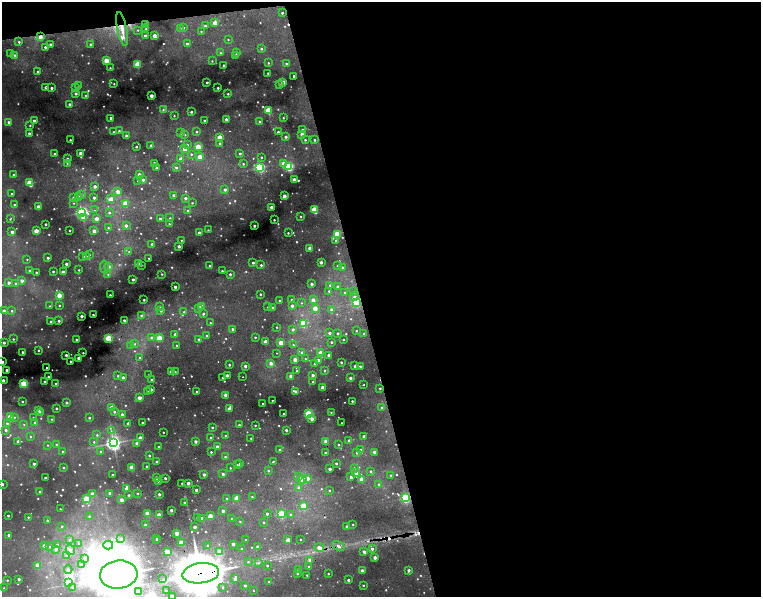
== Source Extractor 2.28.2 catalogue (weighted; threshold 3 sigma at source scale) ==
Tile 4 of 4 x 4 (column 4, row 1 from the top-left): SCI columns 4553-6069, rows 3705-4894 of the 6624 x 5249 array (HDU 1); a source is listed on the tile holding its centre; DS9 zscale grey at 2 x 2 block average (1 PNG px = mean of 2 x 2 image px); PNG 763 x 599 px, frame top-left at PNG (2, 2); each listed source drawn as its Kron ellipse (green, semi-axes under 4 px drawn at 4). Shown black and unused: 54% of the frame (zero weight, under 2 of 5 exposures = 10% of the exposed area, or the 3 px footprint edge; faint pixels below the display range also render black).
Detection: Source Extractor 2.28.2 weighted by HDU 2 'WHT'; one run over the whole footprint, this tile lists its part. Background 0.17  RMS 0.017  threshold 0.0756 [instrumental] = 3 sigma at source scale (4.5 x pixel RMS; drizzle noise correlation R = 1.50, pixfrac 1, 0.05/0.05 arcsec/px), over >= 5 px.
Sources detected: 672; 10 too faint to see at this stretch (2 x 2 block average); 8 cosmic-ray / hot-pixel residue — neither listed nor drawn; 7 inside a brighter listed object's ellipse — not listed separately; of the other 647, all 500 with FLUX_AUTO >= 2.6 (the completeness limit of this list) listed and drawn (147 fainter detections not listed), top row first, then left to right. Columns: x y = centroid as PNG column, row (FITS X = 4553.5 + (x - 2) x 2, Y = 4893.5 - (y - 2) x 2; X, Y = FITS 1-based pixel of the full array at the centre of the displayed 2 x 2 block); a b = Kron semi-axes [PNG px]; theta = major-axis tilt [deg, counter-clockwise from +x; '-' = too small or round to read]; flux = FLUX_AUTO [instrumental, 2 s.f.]
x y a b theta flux
282 13 2 2 - 4.9
215 23 3 2 - 39
145 24 2 2 - 12
205 26 2 2 - 7.2
180 28 3 2 - 2.7
183 28 3 3 - 6.5
122 29 17 5 -79 40
146 29 3 2 - 5.4
138 30 3 2 - 2.9
201 31 2 2 - 2.6
145 35 2 2 - 9.4
154 35 2 2 - 28
40 37 3 3 - 32
228 39 2 2 - 2.9
19 42 3 3 - 6.2
90 44 2 2 - 4
187 44 3 3 - 13
51 45 2 2 - 15
45 47 2 2 - 7.1
261 49 3 3 - 5.6
11 53 2 2 - 15
221 53 3 2 - 2.8
237 53 3 2 - 2.8
15 55 3 3 - 5.2
236 55 3 2 - 5.7
106 60 3 2 - 73
212 61 2 2 - 2.8
268 63 2 2 - 3.6
138 64 3 3 - 120
287 64 3 2 - 10
224 65 2 2 - 5.8
110 68 2 2 - 2.7
38 72 2 2 - 11
268 73 2 2 - 4.1
294 76 2 2 - 7.7
207 82 2 2 - 6.2
283 82 2 2 - 41
114 84 2 2 - 2.6
280 85 3 2 - 3.5
78 86 3 3 - 3.9
46 87 2 2 - 8.5
76 87 3 2 - 2.9
51 88 2 2 - 6.8
218 88 2 2 - 5.7
76 93 2 2 - 10
228 94 2 2 - 3.2
85 95 3 3 - 2.6
151 96 2 2 - 29
69 104 2 2 - 7.2
163 109 3 3 - 3.8
268 110 3 3 - 150
191 112 2 2 - 7.3
174 116 2 2 - 2.7
111 118 2 2 - 7.9
283 118 2 2 - 3.2
226 119 2 2 - 9.9
204 120 2 2 - 4
34 121 2 2 - 13
8 122 3 3 - 7.2
260 122 2 2 - 7.1
30 125 2 2 - 3.8
303 129 2 2 - 3.3
119 131 2 2 - 4
114 132 2 2 - 3.6
197 132 2 2 - 5.7
278 132 2 2 - 6.3
29 133 2 2 - 16
181 133 3 2 - 4.1
302 134 2 2 - 21
185 135 3 2 - 3.3
126 136 3 3 - 7.8
220 137 2 2 - 48
286 137 2 2 - 10
70 140 2 2 - 3.5
305 140 2 2 - 4.8
315 140 2 2 - 4.6
220 143 3 3 - 5.6
151 145 3 2 - 5.6
187 145 3 3 - 5
136 147 2 2 - 5.8
198 147 3 3 - 140
185 149 2 2 - 57
81 153 3 2 - 50
240 153 2 2 - 6.5
54 154 3 2 - 4.1
191 154 3 3 - 5.1
200 157 2 2 - 60
261 157 2 2 - 3.7
68 159 2 2 - 12
181 159 2 2 - 36
67 163 3 2 - 3.4
154 163 2 2 - 8.9
283 163 3 3 - 32
243 164 2 2 - 4.3
289 166 3 3 - 430
176 167 3 2 - 6.2
259 167 3 3 - 510
157 168 2 2 - 17
139 174 2 2 - 17
14 175 2 2 - 5
294 179 2 2 - 28
143 180 2 2 - 11
138 181 2 2 - 2.8
30 183 4 3 - 110
95 186 3 2 - 15
225 189 2 2 - 12
118 192 4 3 - 31
12 194 2 2 - 3.4
81 194 3 3 - 7.9
173 195 2 2 - 6.2
79 196 3 2 - 3.3
284 196 2 2 - 30
74 198 2 2 - 13
94 198 3 2 - 9.7
185 198 2 2 - 12
111 199 4 3 - 43
74 203 3 2 - 2.8
126 203 3 3 - 97
192 203 2 2 - 3
15 205 2 2 - 13
38 207 3 2 - 38
271 207 2 2 - 24
95 210 2 2 - 2.8
188 210 3 3 - 3.9
315 210 3 3 - 190
82 212 3 3 - 640
109 213 3 3 - 7
301 216 2 2 - 4
84 218 3 3 - 34
170 218 3 3 - 4
10 219 4 3 - 3.9
96 219 2 2 - 33
160 219 2 2 - 7
274 220 2 2 - 4.4
46 224 2 2 - 5.8
169 224 2 2 - 2.8
126 225 3 3 - 13
254 226 2 2 - 12
108 228 3 2 - 4.1
70 230 2 2 - 4.1
208 230 2 2 - 2.9
36 231 2 2 - 51
94 231 2 2 - 27
12 232 2 2 - 21
199 233 3 2 - 13
288 233 2 2 - 3.4
337 234 3 3 - 190
181 240 2 2 - 2.7
336 240 3 2 - 3.9
152 244 2 2 - 9.3
179 246 2 2 - 19
310 248 2 2 - 44
129 252 2 2 - 2.7
89 255 3 3 - 5
83 256 3 2 - 5.3
86 257 3 3 - 11
48 258 2 2 - 9
149 258 2 2 - 3.1
27 259 2 2 - 3.1
321 262 2 2 - 15
138 263 2 2 - 34
253 263 2 2 - 7.2
66 264 2 2 - 11
141 265 2 2 - 2.8
261 265 3 2 - 6
337 265 3 2 - 2.9
109 266 3 3 - 14
210 266 2 2 - 9.4
104 267 6 2 -81 6.8
342 267 3 3 - 5.7
79 270 2 2 - 2.9
30 271 2 2 - 13
222 271 2 2 - 4.6
36 272 2 2 - 5.1
53 272 2 2 - 5.4
63 272 2 2 - 30
108 274 3 3 - 4
162 274 2 2 - 3
230 274 2 2 - 8.7
133 279 2 2 - 13
22 280 2 2 - 18
9 283 2 2 - 14
16 283 3 3 - 5.7
312 284 2 2 - 14
330 285 3 3 - 6.2
338 286 2 2 - 9.7
175 287 2 2 - 14
329 291 3 2 - 4.4
344 292 3 2 - 3.7
353 292 3 3 - 4.9
260 294 2 2 - 4.5
59 295 3 2 - 67
110 295 2 2 - 4.8
354 296 4 3 - 14
144 300 2 2 - 5.4
291 300 3 2 - 5.4
313 300 2 2 - 30
280 301 2 2 - 6.9
302 303 3 2 - 3.2
357 303 3 3 - 320
59 305 3 2 - 3.4
50 306 2 2 - 4.1
159 306 3 3 - 5.6
201 306 2 2 - 31
292 306 3 2 - 15
268 307 2 2 - 2.7
199 308 3 3 - 8.1
273 308 2 2 - 17
315 308 3 2 - 44
332 310 2 2 - 27
4 311 2 2 - 12
12 311 3 2 - 4.3
161 311 3 3 - 9.1
184 312 3 3 - 4.4
203 314 3 3 - 5.8
93 315 2 2 - 5.3
141 315 3 3 - 7.3
82 316 2 2 - 18
124 320 2 2 - 6.8
59 321 2 2 - 6.6
51 322 2 2 - 10
210 323 2 2 - 2.6
303 323 3 3 - 210
277 327 2 2 - 2.7
232 329 3 2 - 6.5
293 329 3 3 - 10
356 331 2 2 - 3.2
329 333 2 2 - 11
337 333 2 2 - 7.2
364 333 3 2 - 7.2
175 334 3 2 - 7.1
207 336 2 2 - 9.2
255 337 2 2 - 4.4
108 338 3 3 - 130
152 338 2 2 - 26
159 338 3 2 - 110
13 339 2 2 - 3.7
76 339 2 2 - 4.6
199 339 2 2 - 8.1
343 339 2 2 - 3.2
265 341 2 2 - 28
331 342 2 2 - 4.3
4 343 2 2 - 10
281 343 2 2 - 69
135 344 3 3 - 3.8
131 345 3 3 - 3.4
293 345 3 2 - 4.4
177 346 2 2 - 5.4
38 350 2 2 - 3.8
22 352 2 2 - 6
302 352 3 3 - 6.4
83 353 2 2 - 3.4
277 353 2 2 - 4.4
321 353 2 2 - 65
66 355 2 2 - 10
329 355 2 2 - 18
140 357 2 2 - 2.9
79 358 2 2 - 27
295 359 2 2 - 42
305 359 3 2 - 3.2
318 360 2 2 - 23
70 361 2 2 - 4.4
2 362 2 2 - 23
341 362 2 2 - 5.8
271 363 2 2 - 25
314 364 2 2 - 2.8
229 365 2 2 - 5.1
245 366 2 2 - 15
355 366 2 2 - 5.7
360 366 2 2 - 5.6
47 368 2 2 - 3.1
7 370 2 2 - 17
325 370 3 2 - 4.3
172 371 2 2 - 43
297 371 2 2 - 8.6
175 372 2 2 - 3
148 375 2 2 - 2.9
227 375 2 2 - 28
313 375 2 2 - 14
118 376 2 2 - 4.1
291 376 2 2 - 32
48 377 2 2 - 6.1
123 377 2 2 - 18
223 377 2 2 - 6.5
243 377 2 2 - 2.8
350 378 2 2 - 15
3 380 2 2 - 18
152 380 2 2 - 12
45 382 2 2 - 15
313 382 2 2 - 5.9
24 384 3 3 - 250
56 384 2 2 - 7.7
363 385 2 2 - 2.9
323 387 2 2 - 51
380 388 2 2 - 5
151 389 2 2 - 15
147 391 2 2 - 3.3
295 391 2 2 - 8.2
196 392 2 2 - 4
226 395 2 2 - 37
139 398 2 2 - 34
272 400 2 2 - 3.2
22 401 2 2 - 7.7
352 401 2 2 - 5.1
66 402 2 2 - 8.5
262 403 2 2 - 4.2
112 407 2 2 - 41
382 407 3 3 - 5.5
56 408 2 2 - 5.6
229 409 3 2 - 34
39 411 2 2 - 2.8
114 412 3 3 - 7.5
331 412 2 2 - 3.1
41 413 3 2 - 28
122 414 3 2 - 10
284 414 2 2 - 12
309 414 3 3 - 260
10 417 3 3 - 110
14 417 3 2 - 2.7
33 418 2 2 - 2.9
89 418 2 2 - 5.7
52 419 2 2 - 2.6
312 419 3 3 - 15
142 422 2 2 - 3.9
7 423 3 3 - 5.7
35 423 3 2 - 10
128 423 2 2 - 7.1
342 423 2 2 - 3.5
24 424 3 3 - 3.5
239 425 2 2 - 6.7
255 425 2 2 - 3.8
212 427 2 2 - 5.4
6 430 2 2 - 9.5
286 430 2 2 - 8.9
111 431 3 2 - 3.6
163 432 2 2 - 3.4
97 435 3 3 - 4.5
225 436 2 2 - 3.2
364 436 2 2 - 20
30 437 3 3 - 3.6
211 437 2 2 - 3.2
140 438 3 2 - 31
251 438 2 2 - 4.4
349 440 2 2 - 8.3
18 441 2 2 - 6.6
195 441 2 2 - 18
326 441 2 2 - 50
94 442 3 3 - 4
113 443 4 4 - 1400
137 443 2 2 - 26
56 444 3 3 - 4.2
338 444 2 2 - 3.3
47 445 3 3 - 2.7
159 447 2 2 - 5.2
217 447 3 2 - 23
360 449 2 2 - 3.3
280 450 2 2 - 17
63 451 2 2 - 6.2
101 451 3 3 - 5.6
211 452 2 2 - 4.5
325 452 2 2 - 7.1
374 452 2 2 - 16
357 453 2 2 - 3.5
149 455 2 2 - 4.6
225 457 3 2 - 5.7
273 461 3 2 - 2.7
156 462 2 2 - 5.7
336 463 2 2 - 5.7
34 464 2 2 - 11
239 464 2 2 - 4.2
237 465 2 2 - 4
147 466 2 2 - 4
63 467 2 2 - 5.4
132 467 2 2 - 76
230 468 2 2 - 3.4
354 468 3 2 - 5.5
330 469 2 2 - 24
268 471 3 2 - 4.1
371 471 2 2 - 5.2
356 473 2 2 - 23
204 474 2 2 - 16
223 474 2 2 - 12
113 475 2 2 - 9.2
391 475 2 2 - 4.6
299 477 3 3 - 6.1
351 477 2 2 - 16
45 478 2 2 - 6.5
156 478 2 2 - 18
165 478 2 2 - 8.2
307 478 3 2 - 28
303 479 3 3 - 100
362 479 2 2 - 47
158 481 2 2 - 3.3
182 483 2 2 - 4.1
188 483 2 2 - 22
2 484 2 2 - 8.6
379 484 3 2 - 4.2
126 488 3 2 - 14
299 488 3 3 - 18
196 490 2 2 - 8.8
329 490 2 2 - 3.8
40 492 2 2 - 4.6
92 493 2 2 - 19
109 493 2 2 - 10
137 493 2 2 - 4.3
159 494 2 2 - 13
129 495 2 2 - 4.4
252 497 2 2 - 2.9
236 498 2 2 - 42
405 498 3 3 - 450
86 499 3 3 - 170
226 499 2 2 - 3.6
122 500 2 2 - 27
184 502 2 2 - 6.8
303 506 3 2 - 100
60 509 2 2 - 2.7
171 510 2 2 - 13
223 511 2 2 - 16
147 513 2 2 - 44
267 514 2 2 - 7.1
281 514 3 3 - 260
159 515 2 2 - 58
291 515 3 3 - 6
8 516 2 2 - 5.3
89 516 2 2 - 3.1
210 516 2 2 - 55
28 517 2 2 - 3.6
197 517 2 2 - 3.3
201 518 2 2 - 21
232 519 2 2 - 4.7
47 520 2 2 - 6.2
240 521 2 2 - 2.7
264 522 2 2 - 3.9
353 524 2 2 - 3.2
145 525 3 2 - 12
62 526 3 3 - 4
347 526 2 2 - 16
195 527 2 2 - 19
177 533 2 2 - 35
9 535 2 2 - 7.5
157 538 2 2 - 9.7
121 539 4 3 - 9
301 539 2 2 - 3.1
69 540 4 3 - 6.4
246 540 2 2 - 7.7
288 540 2 2 - 31
157 541 2 2 - 6.6
181 542 2 2 - 51
78 543 3 3 - 3.2
57 544 3 3 - 4.1
233 544 2 2 - 18
44 545 2 2 - 16
108 545 5 4 - 12
208 546 3 2 - 8.7
257 546 2 2 - 12
338 546 7 4 -33 12
50 547 2 2 - 3.5
319 547 5 3 - 22
55 549 3 3 - 9.2
242 549 3 2 - 3.5
372 549 3 3 - 11
70 550 5 4 - 12
364 551 2 2 - 14
167 552 3 2 - 110
220 552 3 2 - 67
66 556 4 3 - 6.8
375 557 2 2 - 24
85 558 4 3 - 9.3
310 560 2 2 - 27
248 562 3 2 - 4
258 563 3 3 - 4.7
81 564 3 3 - 7
38 565 2 2 - 72
267 566 2 2 - 4.1
309 566 2 2 - 6.4
68 569 4 3 - 8.1
299 570 2 2 - 13
362 570 2 2 - 27
408 570 2 2 - 13
201 573 18 10 6 20000
297 574 2 2 - 4.6
328 574 2 2 - 3.2
119 575 19 14 6 18000
307 575 2 2 - 4.1
19 579 2 2 - 11
163 579 3 2 - 5
235 579 3 2 - 12
7 580 2 2 - 3
348 580 2 2 - 11
68 582 3 3 - 66
269 582 2 2 - 4.6
245 585 2 2 - 8.3
363 585 2 2 - 4.8
72 587 4 3 - 5.2
223 587 3 2 - 4.9
4 588 2 2 - 3
253 590 2 2 - 2.8
138 591 4 3 - 8.2
166 591 3 3 - 4.6
172 596 2 2 - 25
Overlapping masked pixels (flux is a lower limit): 7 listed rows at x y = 122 29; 40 37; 337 234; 357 303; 405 498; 319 547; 201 573
Isophote crosses this tile's border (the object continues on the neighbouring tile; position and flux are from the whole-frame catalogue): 5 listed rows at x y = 2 362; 2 484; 201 573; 119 575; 172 596